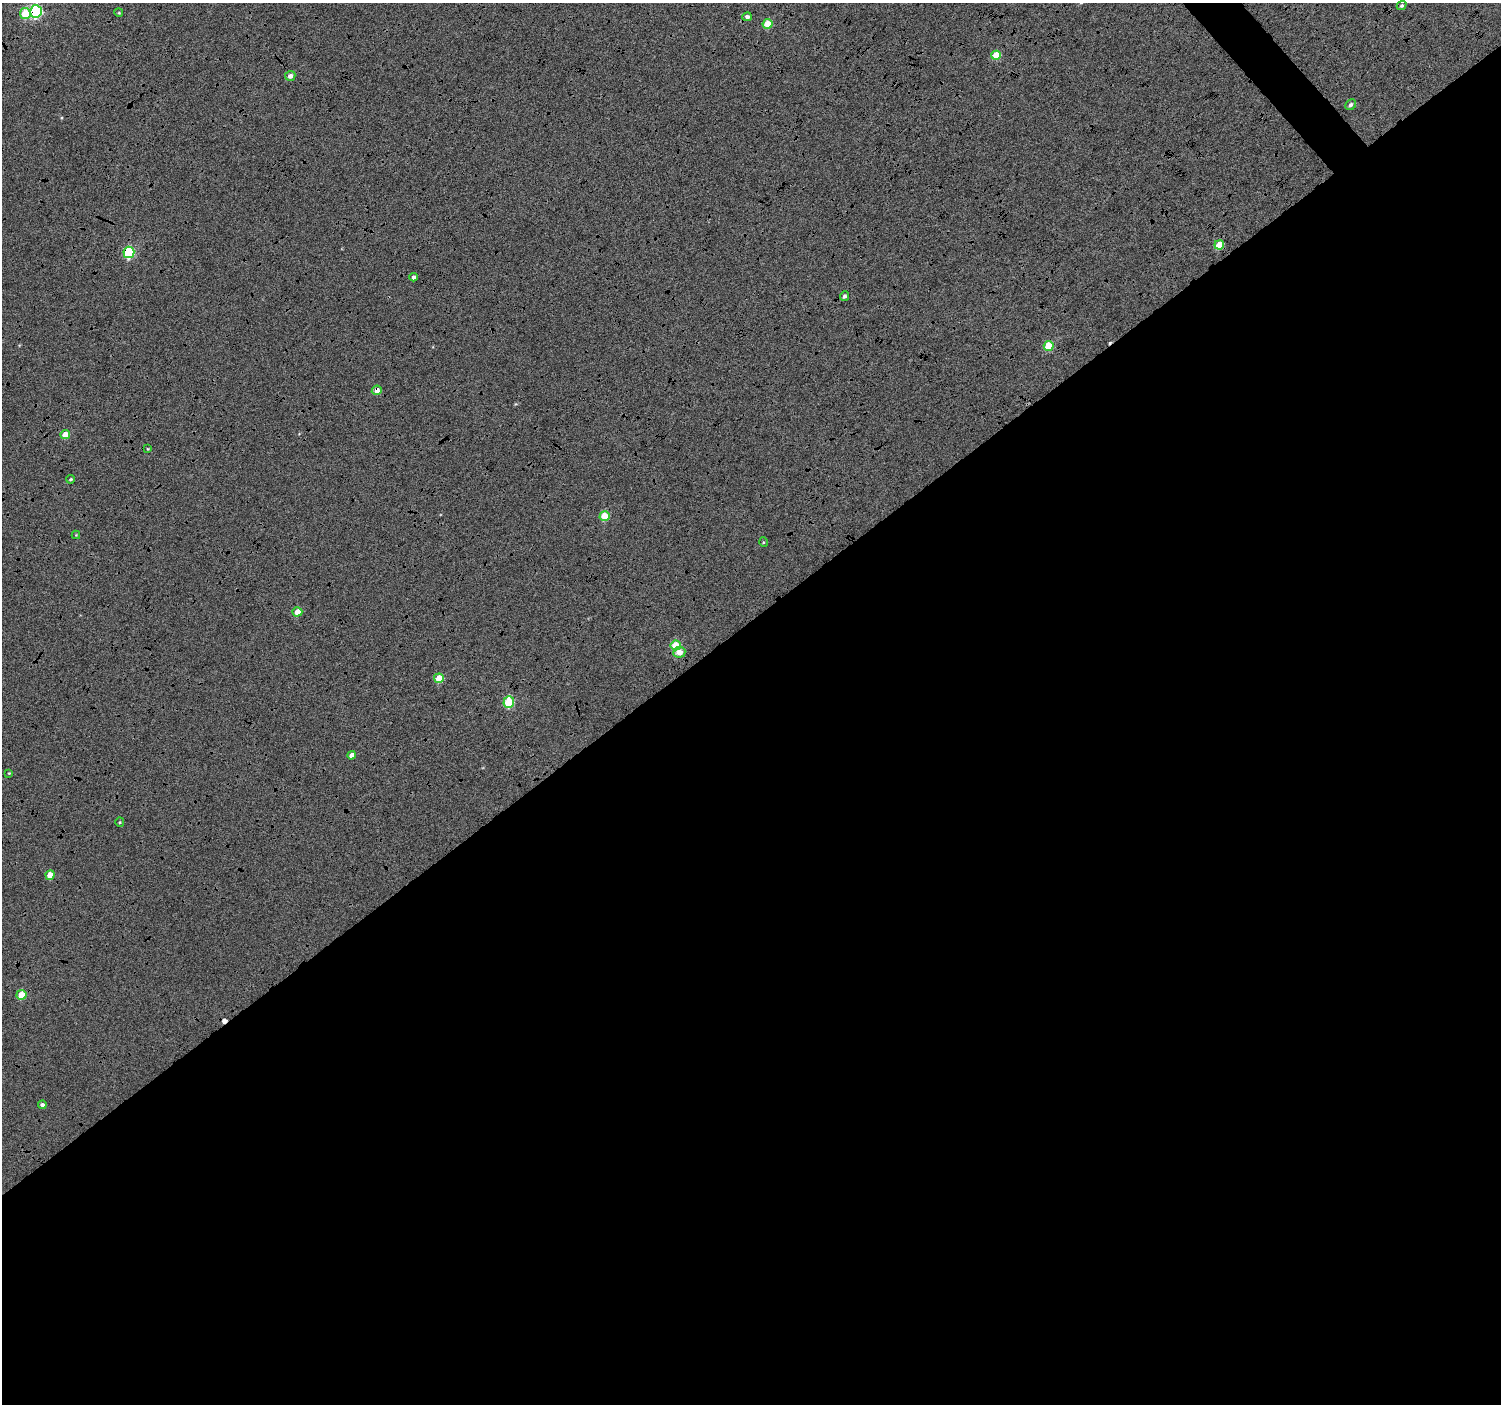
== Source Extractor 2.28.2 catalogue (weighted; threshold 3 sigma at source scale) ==
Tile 15 of 4 x 4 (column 3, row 4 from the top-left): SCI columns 3007-4505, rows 208-1609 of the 6003 x 5959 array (HDU 1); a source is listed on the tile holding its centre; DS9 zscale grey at full resolution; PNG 1503 x 1406 px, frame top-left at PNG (2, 3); each listed source drawn as its Kron ellipse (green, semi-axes under 4 px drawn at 4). Shown black and unused: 57% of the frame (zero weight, under 4 of 12 exposures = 2% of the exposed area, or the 3 px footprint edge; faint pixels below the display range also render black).
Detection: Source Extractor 2.28.2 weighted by HDU 2 'WHT'; one run over the whole footprint, this tile lists its part. Background -0.0512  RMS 0.021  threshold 0.086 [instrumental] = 3 sigma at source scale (4.09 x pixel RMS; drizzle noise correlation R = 1.36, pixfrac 0.8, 0.0396/0.0396 arcsec/px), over >= 5 px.
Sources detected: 34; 2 cosmic-ray / hot-pixel residue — neither listed nor drawn; the other 32 listed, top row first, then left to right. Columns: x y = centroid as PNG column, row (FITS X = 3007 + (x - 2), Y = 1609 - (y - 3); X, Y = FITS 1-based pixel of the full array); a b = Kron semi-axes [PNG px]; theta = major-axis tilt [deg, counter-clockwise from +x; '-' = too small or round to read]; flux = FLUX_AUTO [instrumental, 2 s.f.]
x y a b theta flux
1402 5 5 4 - 3.5
36 11 6 6 - 240
119 13 4 3 - 1.8
25 14 5 5 - 66
747 17 5 4 - 6.5
768 24 5 4 - 46
996 55 5 4 - 53
290 76 5 5 - 9.5
1351 105 6 5 - 4.7
1219 245 5 4 - 35
129 252 6 5 - 140
414 277 4 4 - 5.5
844 296 5 4 - 4.8
1049 346 5 5 - 63
377 390 5 4 - 13
65 435 5 4 - 27
148 449 3 3 - 1.4
71 479 4 3 - 2.9
605 516 5 5 - 49
76 535 4 4 - 1.7
763 542 5 3 - 1.9
297 612 5 4 - 27
676 645 5 5 - 56
679 652 6 5 - 17
439 678 5 4 - 36
509 702 5 5 - 100
352 755 4 4 - 9.9
9 773 4 3 - 1.6
120 822 5 4 - 2.2
50 875 5 4 - 24
21 995 5 5 - 42
42 1105 4 4 - 4.8
Overlapping masked pixels (flux is a lower limit): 3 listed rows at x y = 36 11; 129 252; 377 390